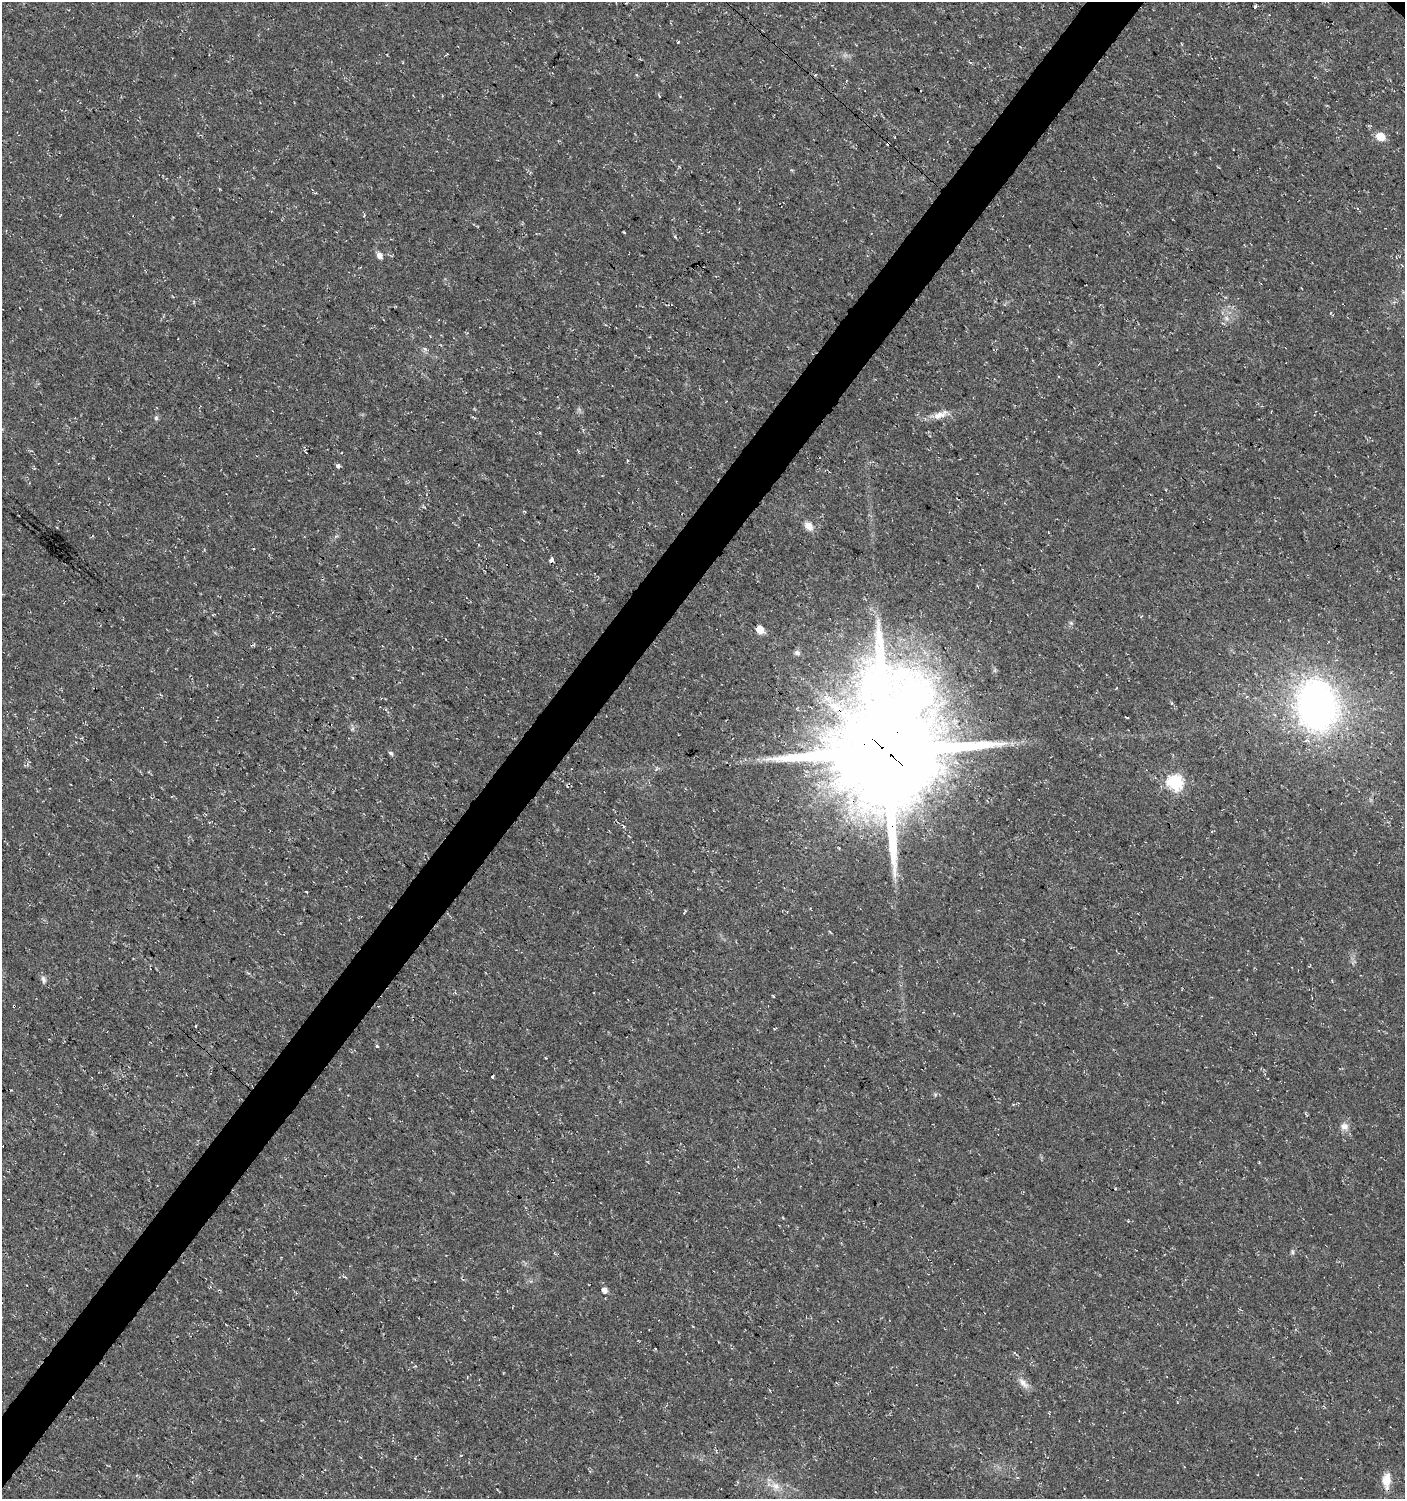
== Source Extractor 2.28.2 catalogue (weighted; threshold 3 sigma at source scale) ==
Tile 7 of 4 x 4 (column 3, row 2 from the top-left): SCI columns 3045-4447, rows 2997-4493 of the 6029 x 6004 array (HDU 1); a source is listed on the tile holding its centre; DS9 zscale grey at full resolution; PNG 1407 x 1501 px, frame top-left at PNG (2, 2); no overlay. Shown black and unused: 4% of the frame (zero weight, under 3 of 4 exposures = <1% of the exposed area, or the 3 px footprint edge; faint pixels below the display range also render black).
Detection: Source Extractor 2.28.2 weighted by HDU 2 'WHT'; one run over the whole footprint, this tile lists its part. Background 0.0176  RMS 0.0035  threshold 0.0156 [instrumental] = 3 sigma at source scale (4.5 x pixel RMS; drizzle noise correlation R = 1.50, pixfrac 1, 0.0396/0.0396 arcsec/px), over >= 5 px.
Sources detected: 48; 9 cosmic-ray / hot-pixel residue — not listed; the other 39 listed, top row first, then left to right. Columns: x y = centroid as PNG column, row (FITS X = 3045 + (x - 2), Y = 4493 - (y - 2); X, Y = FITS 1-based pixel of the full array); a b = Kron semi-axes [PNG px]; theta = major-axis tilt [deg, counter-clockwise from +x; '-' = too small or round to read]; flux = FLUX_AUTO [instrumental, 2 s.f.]
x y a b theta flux
678 42 3 3 - 0.77
815 75 4 2 - 0.36
1380 136 7 6 - 6.8
675 237 4 3 - 0.52
379 255 6 5 - 2.4
1226 318 7 5 -46 0.92
424 348 6 4 -20 0.62
939 415 20 9 17 3.5
156 418 6 6 - 0.67
577 450 5 3 - 0.34
628 460 3 3 - 0.93
338 466 5 4 - 0.84
809 526 12 8 -47 2.9
336 536 6 4 19 0.53
552 560 4 3 - 1.9
1071 623 7 4 -45 0.56
760 630 6 6 - 5.8
797 653 7 6 - 1.3
1317 705 38 30 -83 160
886 751 38 32 84 8700
391 753 6 4 -36 0.73
1175 782 7 7 - 67
623 826 4 3 - 0.34
306 891 3 2 - 0.69
684 912 5 2 - 0.51
43 979 10 6 -73 1.3
773 996 3 3 - 0.4
14 1006 3 3 - 1.3
195 1026 3 3 - 0.93
377 1046 3 3 - 1.6
492 1077 3 3 - 2.1
1344 1126 12 10 -15 2.2
1293 1252 6 4 -90 0.63
604 1290 6 6 - 1.6
655 1349 3 2 - 0.53
1023 1383 17 9 -45 2.6
770 1390 4 2 - 0.31
1387 1480 22 10 89 4.6
776 1486 13 9 -31 3.2
Overlapping masked pixels (flux is a lower limit): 2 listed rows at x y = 886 751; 14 1006